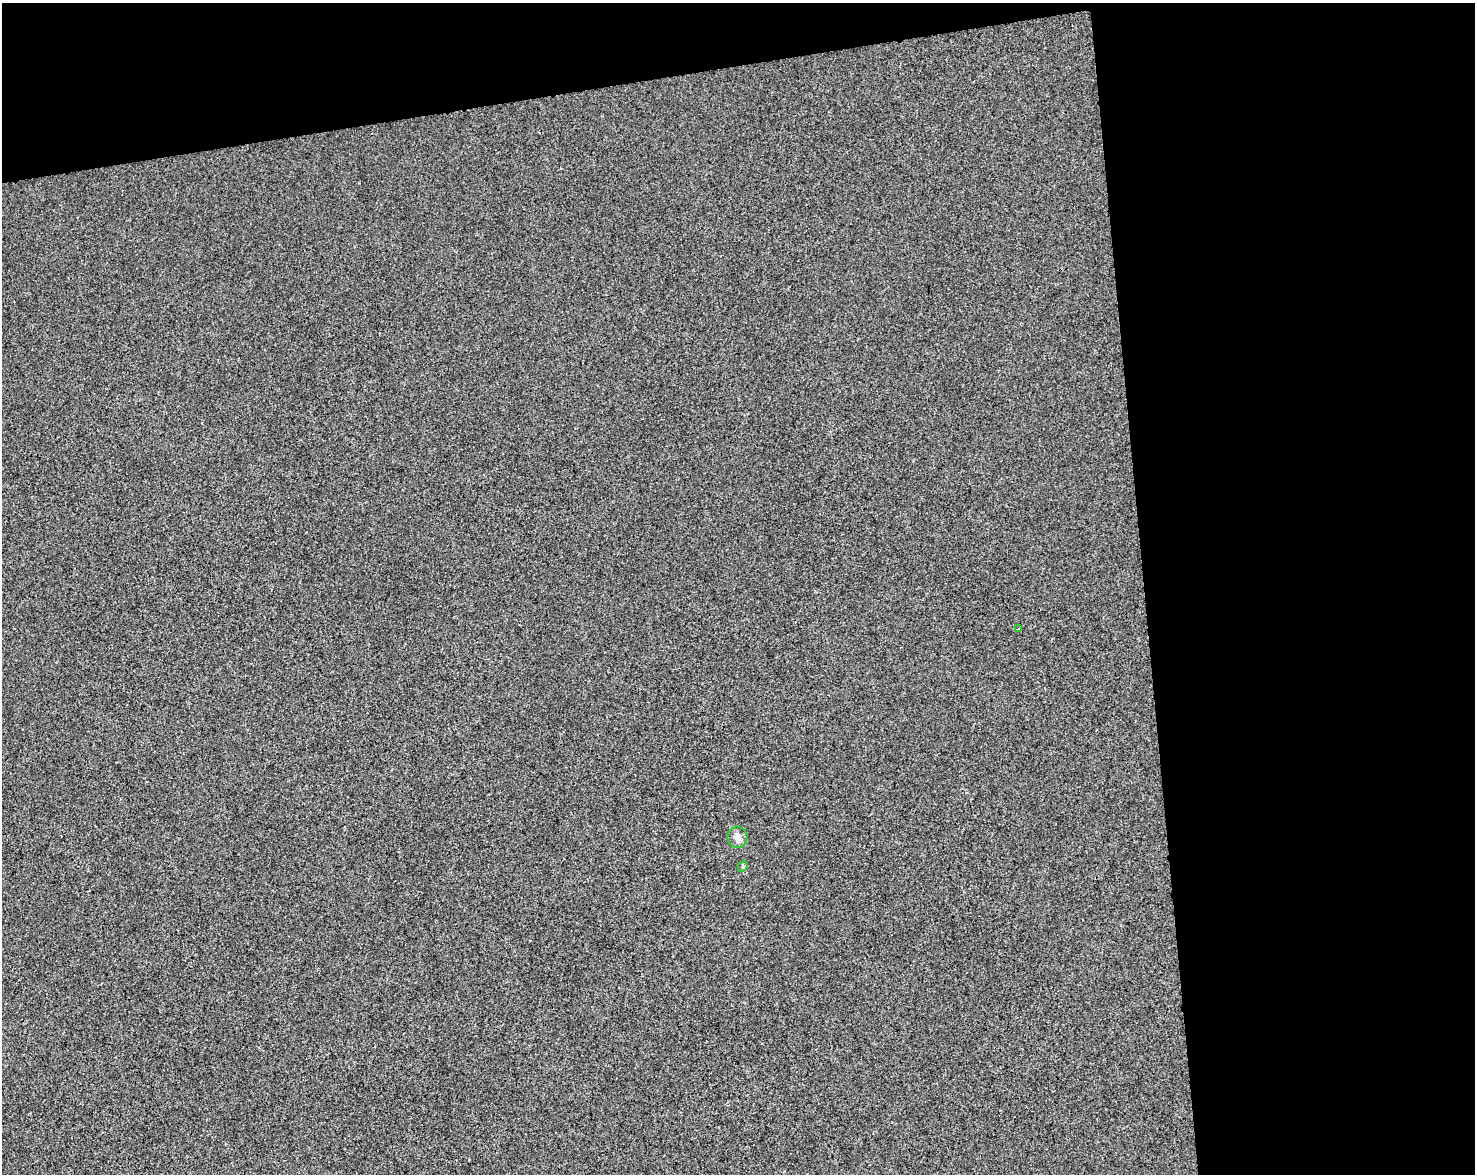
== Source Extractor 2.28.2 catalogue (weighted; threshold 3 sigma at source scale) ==
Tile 3 of 3 x 4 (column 3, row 1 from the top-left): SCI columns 3017-4489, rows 3573-4744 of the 4515 x 4801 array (HDU 1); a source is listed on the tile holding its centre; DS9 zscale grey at full resolution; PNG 1477 x 1176 px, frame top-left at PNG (2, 3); each listed source drawn as its Kron ellipse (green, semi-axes under 4 px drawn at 4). Shown black and unused: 28% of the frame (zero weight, under 3 of 4 exposures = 5% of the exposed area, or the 3 px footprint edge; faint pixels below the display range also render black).
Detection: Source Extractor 2.28.2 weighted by HDU 2 'WHT'; one run over the whole footprint, this tile lists its part. Background 3.77e-04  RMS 0.0047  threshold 0.0212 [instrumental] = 3 sigma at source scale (4.5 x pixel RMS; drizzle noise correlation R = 1.50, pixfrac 1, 0.0396/0.0396 arcsec/px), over >= 5 px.
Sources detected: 3; all 3 listed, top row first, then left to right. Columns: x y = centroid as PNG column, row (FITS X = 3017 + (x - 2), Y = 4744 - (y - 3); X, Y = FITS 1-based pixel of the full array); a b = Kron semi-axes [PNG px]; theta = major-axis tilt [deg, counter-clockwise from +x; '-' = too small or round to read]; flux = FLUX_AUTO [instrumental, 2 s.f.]
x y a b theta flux
1018 629 3 3 - 0.58
737 837 11 10 - 2.8
743 866 6 4 47 0.62